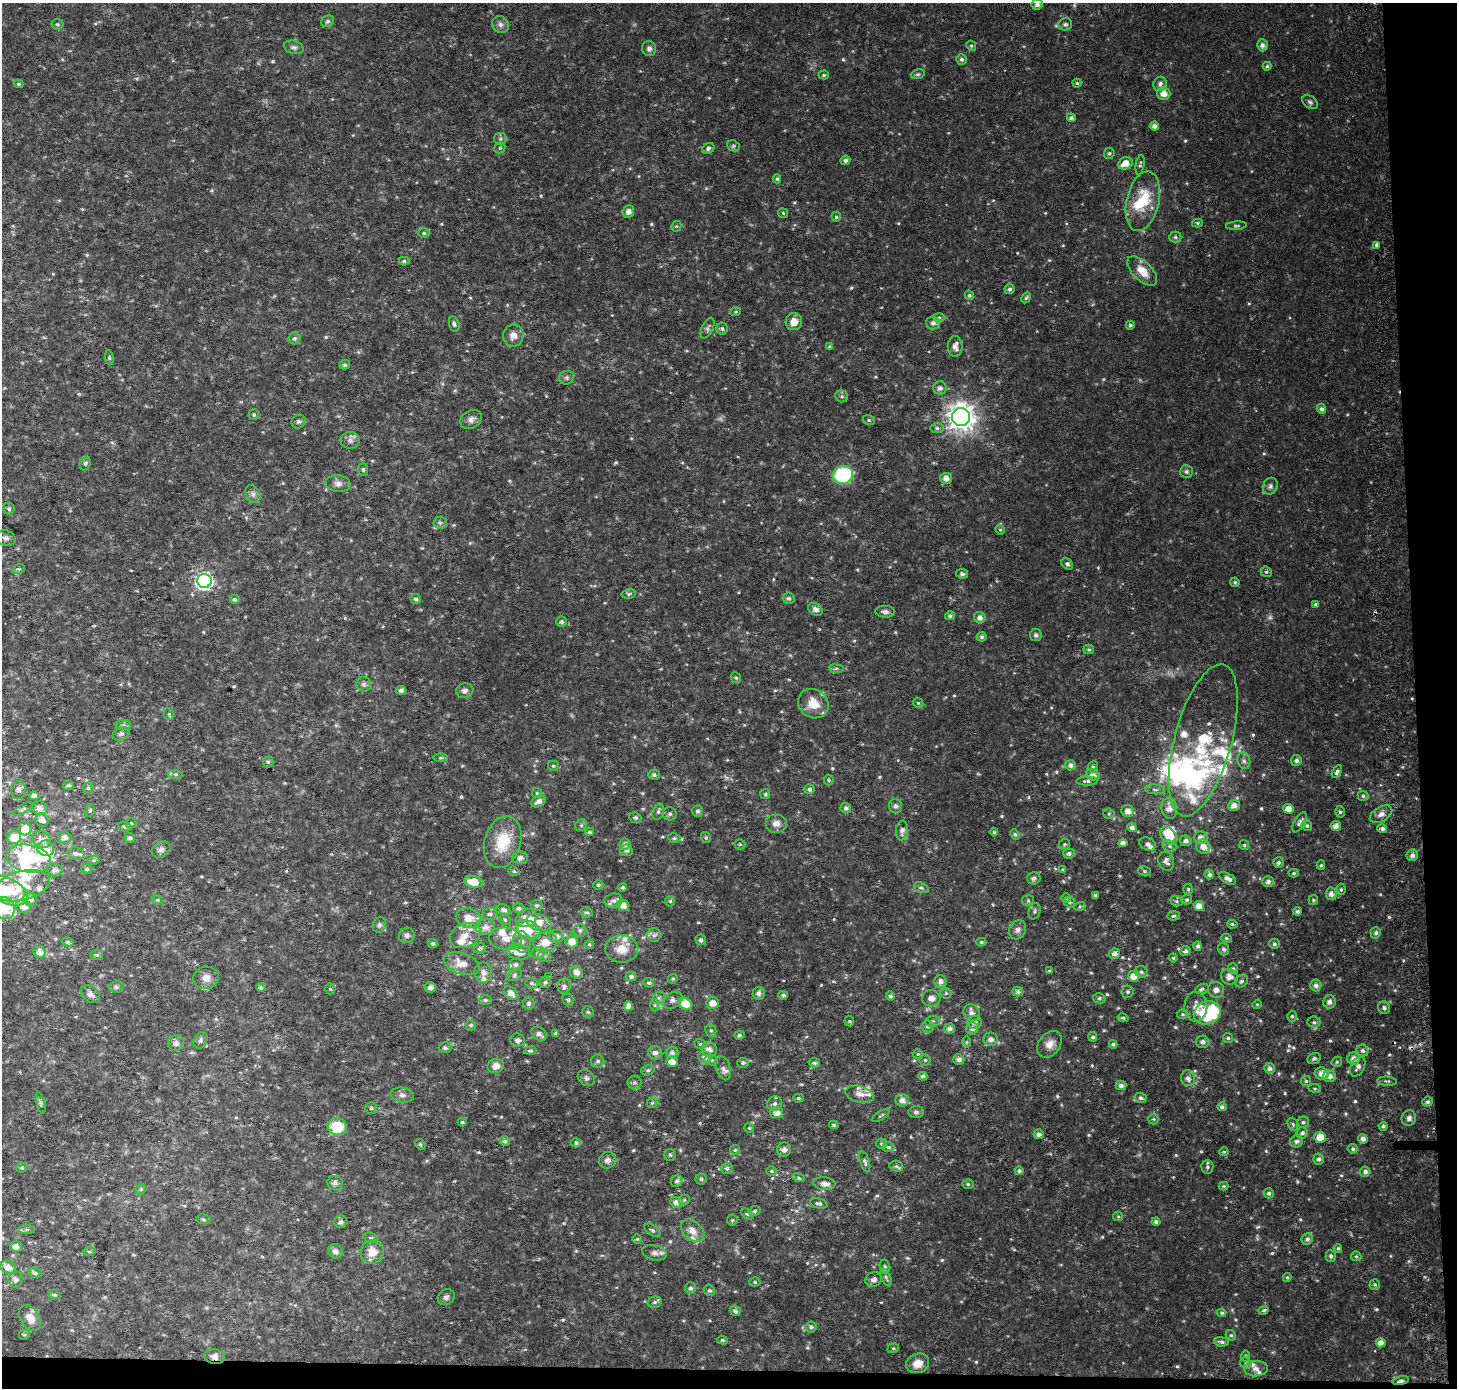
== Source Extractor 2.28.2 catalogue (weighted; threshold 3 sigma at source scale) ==
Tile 9 of 3 x 3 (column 3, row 3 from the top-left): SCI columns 2984-4438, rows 1-1386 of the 4511 x 4167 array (HDU 1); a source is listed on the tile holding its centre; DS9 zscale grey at full resolution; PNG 1459 x 1390 px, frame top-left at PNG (2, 3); each listed source drawn as its Kron ellipse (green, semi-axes under 4 px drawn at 4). Shown black and unused: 4% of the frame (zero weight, under 2 of 3 exposures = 2% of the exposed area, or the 3 px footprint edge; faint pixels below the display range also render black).
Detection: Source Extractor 2.28.2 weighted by HDU 2 'WHT'; one run over the whole footprint, this tile lists its part. Background 0.0409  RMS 0.011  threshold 0.0487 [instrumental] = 3 sigma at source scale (4.5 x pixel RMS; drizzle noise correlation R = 1.50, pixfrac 1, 0.0396/0.0396 arcsec/px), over >= 5 px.
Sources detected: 671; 3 too faint to see at this stretch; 5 inside a brighter object's white glare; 3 cosmic-ray / hot-pixel residue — neither listed nor drawn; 44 inside a brighter listed object's ellipse — not listed separately; of the other 616, all 500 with FLUX_AUTO >= 1.41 (the completeness limit of this list) listed and drawn (116 fainter detections not listed), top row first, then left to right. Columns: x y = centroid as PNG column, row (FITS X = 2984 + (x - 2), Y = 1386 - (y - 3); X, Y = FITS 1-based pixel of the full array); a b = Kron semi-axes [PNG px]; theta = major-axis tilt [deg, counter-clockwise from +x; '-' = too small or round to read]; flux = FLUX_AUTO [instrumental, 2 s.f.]
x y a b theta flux
1037 4 5 5 - 4.9
328 21 7 5 29 2.4
57 24 6 5 - 1.9
1065 24 7 6 - 3.1
500 25 9 8 - 4.2
1262 45 6 5 - 4
971 46 5 4 - 1.4
294 47 10 6 -14 3.4
649 49 7 7 - 4
962 59 5 5 - 2.6
1267 66 4 4 - 1.5
918 74 7 4 17 1.8
824 75 5 4 - 1.5
1077 83 4 4 - 1.6
18 84 5 4 - 1.4
1160 84 7 6 - 3.6
1164 94 6 6 - 8.7
1310 102 8 6 -37 2.6
1071 118 4 4 - 3.2
1154 126 4 4 - 4.3
500 139 6 6 - 2.2
733 146 7 5 -20 1.8
500 148 6 5 - 1.5
708 148 6 5 - 2.5
1109 153 6 5 - 2
845 160 5 4 - 2.3
1125 163 7 6 - 11
1140 165 10 4 80 2.2
777 179 4 4 - 1.6
1143 201 30 16 77 41
628 212 6 6 - 4.8
783 213 5 4 - 1.5
836 217 5 4 - 1.9
1197 223 5 4 - 1.6
676 226 5 4 - 1.7
1236 226 10 4 4 2
424 233 5 4 - 1.8
1175 237 6 5 - 2.2
1377 245 4 3 - 12
404 261 5 4 - 2.1
1142 271 19 9 -44 16
1009 289 5 5 - 2.5
969 295 5 4 - 1.9
1026 298 6 4 60 1.7
736 312 5 4 - 1.4
939 317 6 4 -2 1.7
794 322 8 8 - 11
933 323 7 6 - 4.6
454 324 8 5 -73 2.7
1130 325 4 4 - 2.1
707 328 11 5 66 3
722 329 6 6 - 2.3
513 336 11 10 - 8.4
294 338 6 6 - 2.4
955 346 10 7 -90 7.1
830 347 4 4 - 1.6
109 358 7 4 -82 1.7
345 365 5 4 - 1.9
567 378 7 6 - 2.7
940 388 6 6 - 4.4
842 396 6 6 - 2.3
1321 409 5 4 - 3
254 415 5 5 - 1.6
961 417 9 9 - 1200
471 419 11 8 30 5.3
869 420 6 5 - 1.6
298 422 7 6 - 2.6
937 428 7 5 -1 2.4
350 440 9 8 - 4.4
85 463 7 5 69 2.3
363 470 6 5 - 1.7
1186 471 6 6 - 2.4
843 475 10 9 - 87
946 478 6 5 - 6.8
338 484 12 8 -6 5.6
1270 486 9 7 61 3.3
253 494 9 7 -61 4.1
9 509 6 5 - 2.1
440 523 6 6 - 2.2
1000 530 5 4 - 1.5
6 538 10 7 -14 4.1
1067 564 6 5 - 2.4
19 569 6 5 - 1.6
1266 572 5 5 - 2
962 574 6 5 - 2.6
204 581 7 7 - 290
1235 582 4 4 - 1.7
629 594 7 4 12 1.7
788 598 6 5 - 2.5
234 599 5 5 - 2.5
416 599 5 5 - 2.6
1316 604 4 4 - 2
816 609 8 5 -35 4.6
885 612 10 6 -4 4.6
950 616 5 4 - 2.7
980 618 6 5 - 4.7
562 622 5 5 - 2.5
1036 635 6 6 - 2.4
982 637 5 5 - 2.2
1089 649 5 4 - 1.6
836 669 7 4 -8 1.7
736 678 6 4 -65 1.7
364 684 7 7 - 3.1
401 690 5 4 - 3.8
465 691 9 7 15 3.8
918 703 6 4 -44 1.5
813 704 16 14 -37 19
169 714 6 5 - 1.6
123 725 8 5 -1 2.8
121 734 9 6 25 2.9
1203 740 78 28 75 120
440 758 7 3 1 1.5
1296 760 5 5 - 3.3
1244 761 8 6 -73 3.6
268 762 5 5 - 1.9
1070 765 5 5 - 4.2
553 766 5 5 - 1.7
1093 767 6 5 - 1.8
1337 772 7 4 59 3.3
175 774 7 4 0 2
654 775 6 5 - 2.7
1093 775 7 5 -30 6.5
829 780 5 5 - 1.5
1087 781 11 4 1 2.7
69 785 5 5 - 2.3
88 788 5 5 - 1.9
809 789 5 5 - 2.5
1155 789 10 5 -5 3
18 790 9 7 79 4.7
537 793 5 5 - 1.6
765 794 5 5 - 1.8
34 796 5 4 - 4.1
1363 796 5 5 - 2
539 801 8 5 28 5.3
1234 805 6 5 - 6.6
895 806 7 6 - 2.8
40 808 8 6 -16 6.1
846 808 5 5 - 3.3
1169 808 10 8 -81 8.1
23 809 11 4 29 2.4
1288 809 5 5 - 10
90 810 6 4 74 1.6
698 811 6 5 - 2.7
1128 811 6 6 - 7.6
658 812 8 5 74 2.9
1340 812 6 4 -74 2.1
670 814 7 7 - 2.9
1109 814 5 5 - 1.7
1381 814 12 7 30 5.6
635 818 6 5 - 2.6
42 820 7 6 - 7.1
1300 822 11 5 60 3.8
131 823 5 5 - 1.6
776 823 11 9 0 7
581 825 6 5 - 2.1
1307 826 5 5 - 2.1
1336 826 5 4 - 5.9
125 827 7 4 -15 2
1132 827 5 4 - 3.8
25 829 6 6 - 13
1382 829 5 4 - 3.4
902 830 10 6 83 5
589 832 4 4 - 2.1
994 832 4 4 - 1.7
1015 834 5 4 - 1.5
1169 836 10 7 -50 32
14 837 7 6 - 22
65 837 6 6 - 6
130 838 5 5 - 2.6
674 838 6 5 - 2
706 838 6 4 -59 1.8
1201 838 7 6 - 6.1
41 840 10 7 -28 9
1186 841 6 5 - 3.9
503 842 26 18 74 38
1123 843 4 4 - 4.8
625 844 5 5 - 4.3
740 844 5 5 - 1.5
1064 844 6 5 - 1.8
1147 844 8 6 -22 3.9
1244 845 5 4 - 1.4
1169 846 7 5 -17 2.8
1203 847 7 7 - 8.4
46 848 8 7 - 10
161 850 10 7 31 4.3
626 850 6 5 - 3.6
76 854 8 6 -13 3.7
1069 854 6 5 - 2.7
1412 855 6 6 - 4.4
520 858 7 6 - 4.5
29 859 22 13 -11 56
94 860 5 3 - 1.4
1166 861 10 7 -71 4.9
1278 862 5 5 - 2.9
1321 865 5 4 - 1.6
87 869 5 5 - 1.9
55 870 8 6 -3 5.6
1063 870 4 4 - 1.5
514 871 5 4 - 1.7
1144 871 6 5 - 1.9
1294 873 5 4 - 1.8
1209 874 5 5 - 2.9
1034 878 7 6 - 3.1
1227 878 9 5 -30 5.2
1268 881 6 5 - 3.3
474 882 9 6 -11 20
598 885 5 4 - 1.9
22 886 28 14 14 34
623 887 4 4 - 1.9
921 888 7 5 -23 2.1
1188 889 5 4 - 1.7
1341 889 6 4 -89 2
6 890 23 12 -25 39
1331 894 6 5 - 5
1095 895 4 3 - 1.7
1066 898 5 4 - 1.5
30 899 7 6 - 7.1
157 900 6 4 -20 1.7
1028 900 6 5 - 2.1
1187 900 5 5 - 2
1313 900 5 5 - 1.7
613 901 9 6 16 4
670 901 5 5 - 1.7
1177 901 6 5 - 1.9
1070 902 6 5 - 1.8
537 905 6 5 - 1.9
623 905 6 5 - 7.5
23 906 8 6 -20 9
1080 906 5 3 - 1.4
1199 906 5 5 - 7.7
4 908 11 10 - 25
519 908 6 5 - 2.7
503 910 7 5 -12 4.1
1034 911 8 6 74 2.5
1297 911 4 4 - 2.6
587 912 6 5 - 2.2
490 914 8 6 4 3.3
1174 916 6 4 5 1.7
468 918 12 10 -16 13
527 918 10 8 28 10
505 920 5 5 - 1.9
539 923 12 8 -18 13
1232 924 5 4 - 2.2
379 925 8 6 66 2.6
485 927 10 8 2 7.8
529 930 13 8 -23 29
580 930 7 6 - 3.3
1018 930 10 8 62 4.6
1376 933 5 5 - 2.9
407 935 8 7 - 3.9
465 935 16 11 26 14
654 935 7 6 - 3.5
557 936 8 7 - 5.3
1226 938 5 4 - 1.7
505 939 16 11 -6 12
701 940 5 5 - 2.8
572 941 6 6 - 12
68 942 6 4 -15 1.8
522 942 11 8 -75 5.9
545 942 12 10 10 13
981 942 5 4 - 1.4
433 943 5 4 - 2
589 944 5 4 - 1.5
1274 944 5 5 - 2.3
1198 946 5 4 - 2.5
480 949 6 5 - 3
622 949 16 14 2 17
1224 949 6 5 - 3
1185 951 5 4 - 3
40 952 6 6 - 7.2
518 952 12 7 -6 12
538 953 6 6 - 3.6
1115 954 5 5 - 4.9
97 955 6 5 - 2.1
544 956 6 6 - 2.8
1173 958 4 4 - 1.5
462 964 19 10 -19 14
516 964 7 6 - 2.7
1233 969 5 5 - 2.2
1049 971 4 3 - 1.5
483 972 10 8 -80 5.5
576 972 6 6 - 6.4
1141 972 6 6 - 2.7
515 975 8 5 29 2.5
631 976 5 4 - 2.7
1134 976 6 5 - 11
549 977 4 3 - 1.6
1229 977 8 7 - 6.5
206 978 13 11 14 8
673 979 5 4 - 1.5
1241 981 7 5 47 2.8
545 982 6 5 - 2.7
941 982 6 6 - 5.4
532 983 6 5 - 1.9
649 983 5 4 - 2.3
1316 985 6 5 - 4.1
564 986 7 6 - 3.7
116 987 7 6 - 2.5
261 987 5 4 - 2.7
430 987 6 5 - 4.7
330 989 5 5 - 1.5
1202 989 7 4 20 2.2
1216 990 8 8 - 5.5
1018 992 5 5 - 3.2
1128 992 6 6 - 2.1
511 993 7 6 - 6.6
759 993 6 6 - 4.5
946 993 6 5 - 1.8
90 994 11 7 -39 5.1
783 995 5 4 - 2.8
890 996 4 4 - 2.4
659 998 7 5 46 2.6
931 998 9 8 - 5.7
1099 998 6 5 - 2.1
568 999 6 5 - 2.1
485 1000 6 4 -1 2.4
673 1000 11 7 33 4.5
1329 1002 7 6 - 4.8
529 1003 6 6 - 2.9
712 1003 6 6 - 9.6
685 1004 7 5 -25 18
1257 1004 5 4 - 1.4
655 1005 6 4 -89 1.7
628 1006 5 4 - 5.7
1196 1007 15 11 -89 10
1384 1008 6 6 - 2.5
588 1012 6 5 - 2
971 1013 9 8 - 5.7
1207 1013 14 11 24 86
1183 1014 6 4 -4 1.8
1292 1016 5 4 - 1.8
1123 1018 5 3 - 1.7
849 1021 5 5 - 1.4
932 1021 7 5 2 2.5
974 1022 7 6 - 4.8
1314 1022 6 5 - 2.4
471 1025 5 5 - 2
928 1026 6 6 - 2.8
949 1029 5 5 - 4.2
972 1029 6 6 - 4.3
711 1030 6 5 - 2.1
556 1033 4 3 - 1.8
539 1034 8 6 -36 5.2
739 1035 5 4 - 2.2
1093 1037 5 4 - 2.3
1228 1038 5 5 - 1.9
991 1039 7 6 - 5
201 1040 8 6 59 2.7
518 1040 7 6 - 4.4
967 1042 6 4 89 1.5
1203 1042 7 6 - 4.1
176 1043 8 8 - 4.5
700 1044 6 4 -20 1.8
1050 1044 15 10 53 9.3
1113 1044 4 4 - 1.8
445 1048 6 5 - 2.8
709 1049 8 7 - 7.2
530 1051 6 4 9 1.8
1362 1051 6 5 - 3.2
655 1053 7 6 - 4.6
672 1053 6 5 - 3.5
918 1054 5 5 - 1.6
705 1057 7 6 - 4.1
1314 1059 7 5 24 2.4
1354 1059 6 6 - 6.7
711 1060 7 5 -14 2.4
925 1060 5 5 - 1.6
959 1060 5 5 - 4.4
598 1061 6 6 - 2.8
672 1062 5 5 - 8.1
1337 1062 5 4 - 1.6
743 1063 6 5 - 2.5
814 1063 5 4 - 2.5
496 1066 8 7 - 7.3
1358 1067 10 6 62 4.8
723 1068 12 7 -73 5.2
1269 1068 5 5 - 4.3
648 1070 7 5 14 2
1322 1073 7 6 - 8.2
923 1076 4 4 - 2.7
1330 1076 6 5 - 5.8
586 1078 9 7 -34 3.3
1188 1078 8 7 - 5
1306 1081 5 5 - 1.5
1387 1081 10 4 -4 2
635 1082 7 7 - 2.7
1121 1085 5 5 - 4.2
1315 1088 6 3 -8 1.4
860 1094 14 8 -14 8.4
402 1095 12 7 -11 4.8
798 1098 5 4 - 1.6
1141 1098 6 5 - 2.9
902 1100 7 6 - 6.2
1428 1102 5 5 - 2.7
41 1103 11 3 -75 2.4
652 1103 5 5 - 1.7
775 1104 8 7 - 4
1222 1107 5 4 - 2.8
371 1108 5 5 - 1.8
916 1112 8 6 1 2.9
777 1113 6 5 - 8.1
881 1115 10 3 34 1.6
1409 1118 8 7 - 3.6
1153 1119 5 5 - 1.4
462 1122 4 4 - 1.6
1303 1122 6 5 - 2.2
1293 1124 7 5 -69 1.9
834 1125 5 3 - 1.5
1383 1126 4 4 - 2.2
337 1127 10 8 -15 32
749 1128 5 5 - 1.4
1302 1133 6 5 - 3.1
1039 1134 5 5 - 4.2
1320 1137 5 5 - 14
1363 1139 5 4 - 4.4
505 1141 5 5 - 3.2
1296 1141 7 6 - 3.2
576 1143 5 5 - 2.6
420 1144 6 4 -45 1.6
881 1144 5 5 - 1.8
888 1147 6 4 -2 2.2
1353 1149 5 5 - 2.3
735 1150 5 4 - 1.5
784 1150 7 7 - 4.1
1224 1152 4 4 - 1.6
670 1155 5 5 - 1.9
1319 1159 5 5 - 3.1
608 1160 9 8 - 4.9
865 1162 10 5 -73 2.8
896 1166 7 5 -13 2.2
22 1167 5 5 - 1.7
1207 1167 7 6 - 2.6
727 1168 6 5 - 2.8
771 1171 5 4 - 1.6
1019 1171 4 4 - 2.5
1365 1172 5 5 - 3.8
799 1178 6 4 -18 1.7
701 1179 5 5 - 1.8
677 1181 6 5 - 3.2
335 1183 8 7 - 3.7
824 1184 11 6 -6 7.2
968 1184 6 5 - 1.7
1223 1186 5 4 - 1.5
141 1189 5 5 - 1.6
1269 1193 5 5 - 2.3
684 1200 5 5 - 2
676 1202 6 5 - 6.7
819 1203 9 5 -13 2.6
755 1211 6 4 24 1.9
747 1214 6 4 -44 1.4
1118 1216 5 4 - 1.5
203 1219 7 4 -8 1.8
732 1220 5 5 - 1.7
341 1222 6 6 - 2.9
1156 1222 4 4 - 2.8
27 1229 8 4 0 2.2
652 1230 9 5 -35 2.2
693 1231 13 9 -40 9.9
371 1238 7 5 -17 1.9
637 1239 5 5 - 1.5
1307 1239 6 5 - 3.3
16 1247 6 5 - 5.5
1338 1248 4 4 - 1.6
335 1251 7 7 - 4.3
89 1252 7 3 -1 1.7
372 1252 12 11 - 15
654 1253 12 7 -13 5.3
1331 1256 6 5 - 2.6
1356 1256 5 5 - 1.5
8 1267 7 6 - 9.9
885 1267 7 5 -76 2
35 1273 7 4 -14 2.3
1287 1277 4 4 - 1.4
886 1278 9 4 -66 2.6
16 1279 8 7 - 3.9
874 1280 8 7 - 4.4
755 1282 5 5 - 1.8
1375 1284 5 5 - 1.9
690 1288 6 5 - 2.7
709 1291 6 5 - 2.6
54 1295 6 4 -17 1.4
446 1297 9 7 36 3.6
655 1302 7 5 14 2.4
1264 1310 5 4 - 2
735 1311 5 5 - 3
1222 1313 4 3 - 1.8
30 1318 14 9 -57 10
811 1327 6 5 - 2.7
24 1335 5 5 - 1.6
1231 1335 5 5 - 1.7
722 1340 5 4 - 1.9
1222 1342 7 4 -7 3.4
1381 1343 5 4 - 6.6
893 1348 6 4 19 1.5
214 1356 10 7 -10 6.3
1245 1356 6 4 -90 1.5
918 1363 11 9 21 12
1246 1363 6 5 - 1.9
1256 1369 12 8 4 5.7
1401 1380 8 4 11 4
Overlapping masked pixels (flux is a lower limit): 2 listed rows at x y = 214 1356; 1401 1380
Isophote crosses this tile's border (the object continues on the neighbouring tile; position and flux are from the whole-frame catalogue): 3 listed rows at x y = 1037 4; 6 890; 4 908